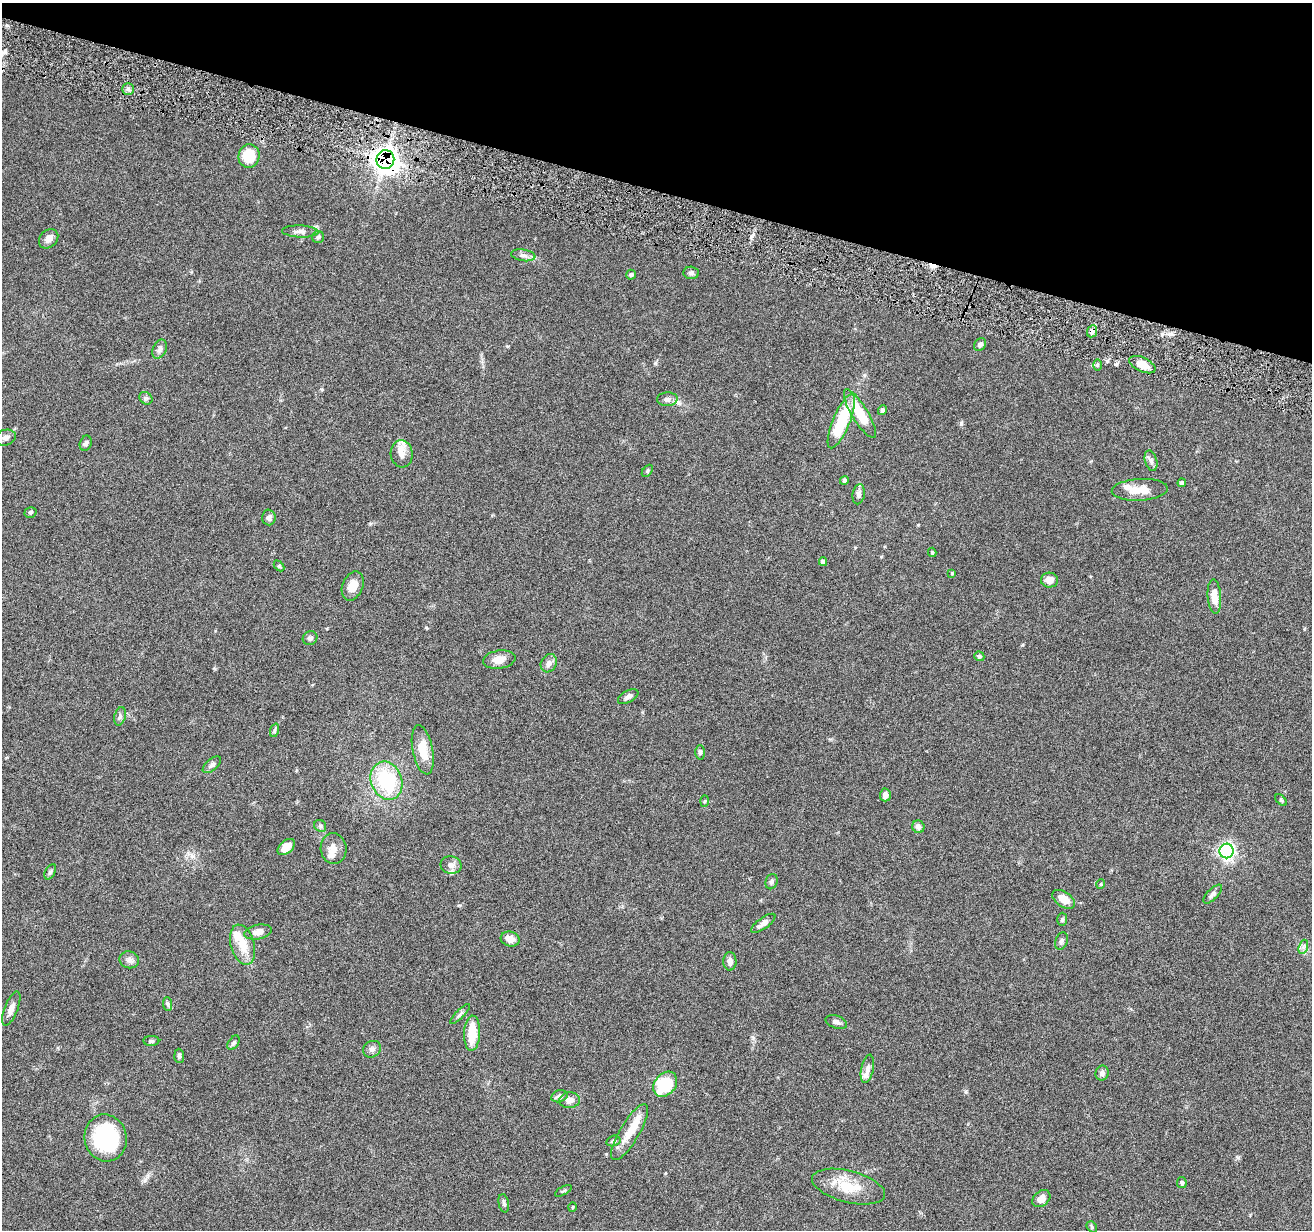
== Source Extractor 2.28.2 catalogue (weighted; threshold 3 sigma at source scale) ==
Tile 2 of 4 x 4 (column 2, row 1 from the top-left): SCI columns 1313-2622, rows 3940-5167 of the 5242 x 5295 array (HDU 1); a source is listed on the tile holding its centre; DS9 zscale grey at full resolution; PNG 1314 x 1232 px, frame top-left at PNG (2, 3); each listed source drawn as its Kron ellipse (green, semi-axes under 4 px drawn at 4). Shown black and unused: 15% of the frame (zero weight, under 4 of 8 exposures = <1% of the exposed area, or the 3 px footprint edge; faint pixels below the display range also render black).
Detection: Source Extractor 2.28.2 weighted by HDU 2 'WHT'; one run over the whole footprint, this tile lists its part. Background 0.0772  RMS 0.0044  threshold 0.0181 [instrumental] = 3 sigma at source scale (4.09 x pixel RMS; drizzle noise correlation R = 1.36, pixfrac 0.8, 0.05/0.05 arcsec/px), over >= 5 px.
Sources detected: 102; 1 inside a brighter object's white glare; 1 cosmic-ray / hot-pixel residue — neither listed nor drawn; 5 inside a brighter listed object's ellipse — not listed separately; the other 95 listed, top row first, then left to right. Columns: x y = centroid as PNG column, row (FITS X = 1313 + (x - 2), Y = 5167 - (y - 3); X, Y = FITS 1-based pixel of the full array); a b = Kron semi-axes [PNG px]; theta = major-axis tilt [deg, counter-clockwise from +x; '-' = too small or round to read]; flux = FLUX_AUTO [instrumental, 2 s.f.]
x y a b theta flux
128 89 5 5 - 1
249 156 12 10 76 13
385 160 9 9 - 330
300 231 18 6 -2 2
318 237 6 6 - 0.86
49 239 11 8 45 2.8
523 255 12 6 -8 1.7
691 273 8 6 -3 1
631 275 5 5 - 0.73
1092 331 6 5 - 2.3
980 345 7 5 53 1.3
160 349 10 6 66 1.5
1097 365 6 4 89 0.57
1142 365 14 7 -25 4.9
146 398 7 5 -42 0.89
667 399 10 7 2 1.6
882 410 5 4 - 0.89
860 414 28 8 -59 15
841 421 29 8 67 24
5 438 10 7 14 1.7
86 443 8 6 69 1.2
402 454 14 11 -84 3.6
1151 461 10 6 -74 1.4
647 471 7 4 50 0.67
844 480 4 4 - 0.99
1182 483 4 4 - 1
1140 490 28 11 3 6.1
859 494 10 6 80 1.6
30 512 6 5 - 0.71
269 517 8 6 -88 1.5
932 552 4 3 - 0.56
823 562 4 4 - 1.7
279 566 6 4 -45 0.5
952 573 4 3 - 0.37
1049 580 8 7 - 3.2
353 586 15 10 66 4.5
1214 597 17 7 -86 5.9
310 638 7 6 - 1.2
979 656 5 4 - 0.67
499 660 16 9 9 3.7
549 663 9 7 62 1.9
628 697 11 6 28 1.5
120 716 9 5 75 1.1
275 730 7 4 71 0.67
423 750 25 10 -79 8.3
700 752 7 5 89 0.82
212 765 11 5 41 1.3
386 781 19 15 -69 28
885 795 6 5 - 1.9
1281 800 7 4 -45 0.67
705 801 6 4 88 0.44
320 826 6 5 - 0.79
918 827 6 6 - 1.9
286 847 10 6 41 4.3
333 849 15 13 -84 3.4
1227 851 7 7 - 92
451 865 10 8 -11 2
50 872 8 5 60 0.9
772 882 8 6 72 0.85
1101 884 5 3 - 0.37
1213 894 12 5 44 1.3
1064 899 12 7 -34 4.8
1062 919 6 5 - 0.66
763 923 14 5 35 2.2
258 932 14 7 11 3.2
510 939 9 7 -14 3.6
1061 941 9 6 70 1.1
243 945 20 12 -74 6.9
1303 947 7 4 71 1
129 960 10 8 -17 1.7
730 961 9 6 -89 1.9
168 1004 7 4 -88 0.77
11 1008 18 6 68 2.6
460 1014 13 4 46 1
836 1022 11 6 -19 1.6
472 1033 17 8 88 9.9
151 1041 8 5 1 0.8
233 1043 8 5 56 0.92
372 1049 9 8 - 1.6
179 1056 7 5 -85 0.99
867 1069 14 6 78 2
1102 1073 7 6 - 1.4
665 1084 14 10 49 20
559 1096 8 6 18 1.7
570 1100 10 7 3 2.7
630 1132 32 10 59 7.5
106 1138 23 21 -79 39
613 1141 7 5 16 0.81
1182 1183 5 5 - 0.81
848 1187 37 15 -14 12
563 1191 9 3 29 0.5
1041 1199 10 7 39 3.5
504 1203 9 5 -78 0.89
572 1207 4 3 - 0.36
1092 1227 6 4 -49 0.59
Overlapping masked pixels (flux is a lower limit): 2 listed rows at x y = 385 160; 1092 331
Unlisted compact peaks at least as high as the median listed source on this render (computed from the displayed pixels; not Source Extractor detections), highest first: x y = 961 423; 655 363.